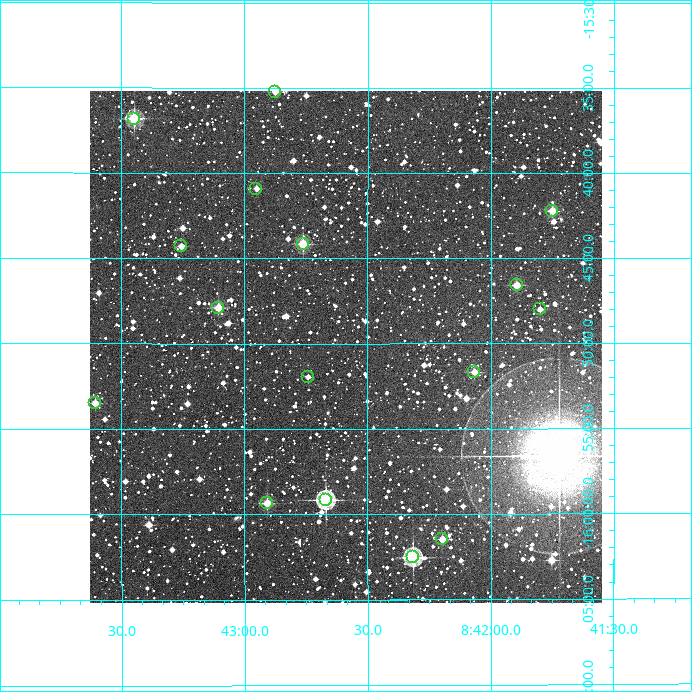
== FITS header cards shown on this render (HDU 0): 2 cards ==
NAXIS1  =                  512
NAXIS2  =                  512

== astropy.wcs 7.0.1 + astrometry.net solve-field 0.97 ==
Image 512 x 512 px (HDU 0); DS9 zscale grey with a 90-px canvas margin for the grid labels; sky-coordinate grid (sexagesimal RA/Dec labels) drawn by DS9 from the SOLVED WCS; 16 Tycho-2 reference stars matched to detected sources circled (green)
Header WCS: RA---TAN/DEC--TAN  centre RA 08:42:35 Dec -15:50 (130.65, -15.84 deg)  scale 3.52 arcsec/px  FOV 30.0' x 30.0'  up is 0 deg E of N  parity normal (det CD < 0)
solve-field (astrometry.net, Tycho-2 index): VERIFIED the header's WCS against the Tycho-2 star catalogue (16 matches, 0 conflicts) and refined it, rather than solving blind
Solved WCS: RA---TAN-SIP/DEC--TAN-SIP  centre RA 08:42:35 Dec -15:50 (130.65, -15.84 deg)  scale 3.52 arcsec/px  FOV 30.0' x 30.0'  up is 0 deg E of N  parity normal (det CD < 0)
The solver's refit moves the header's centre by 1 arcsec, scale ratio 0.9998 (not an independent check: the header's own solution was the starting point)
Tycho-2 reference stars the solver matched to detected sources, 16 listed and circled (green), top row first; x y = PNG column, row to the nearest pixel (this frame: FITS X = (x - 90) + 1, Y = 512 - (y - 91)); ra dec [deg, ICRS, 3 dp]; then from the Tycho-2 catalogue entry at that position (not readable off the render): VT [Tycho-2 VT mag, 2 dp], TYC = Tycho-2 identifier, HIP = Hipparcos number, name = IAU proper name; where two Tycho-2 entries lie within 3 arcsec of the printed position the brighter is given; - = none
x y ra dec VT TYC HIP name
275 92 130.719 -15.587 11.38 6012-1200-1 - -
134 119 130.861 -15.614 9.56 6012-1123-1 - -
256 189 130.738 -15.682 12.48 6012-630-1 - -
552 211 130.438 -15.704 10.81 6012-1804-1 - -
303 244 130.691 -15.736 10.21 6012-1820-1 - -
181 246 130.814 -15.738 12.25 6012-802-1 - -
517 285 130.474 -15.776 11.20 6012-982-1 - -
218 308 130.776 -15.798 10.39 6012-920-1 - -
540 309 130.450 -15.800 12.17 6012-1216-1 - -
474 372 130.516 -15.861 11.42 6012-1176-1 - -
308 377 130.686 -15.866 12.47 6012-1104-1 - -
95 403 130.902 -15.891 11.13 6012-1329-1 - -
326 500 130.668 -15.986 8.42 6012-1447-1 42742 -
267 503 130.727 -15.989 11.20 6012-1775-1 - -
442 539 130.549 -16.025 11.23 6012-1555-1 - -
413 557 130.579 -16.042 9.15 6012-1903-1 - -